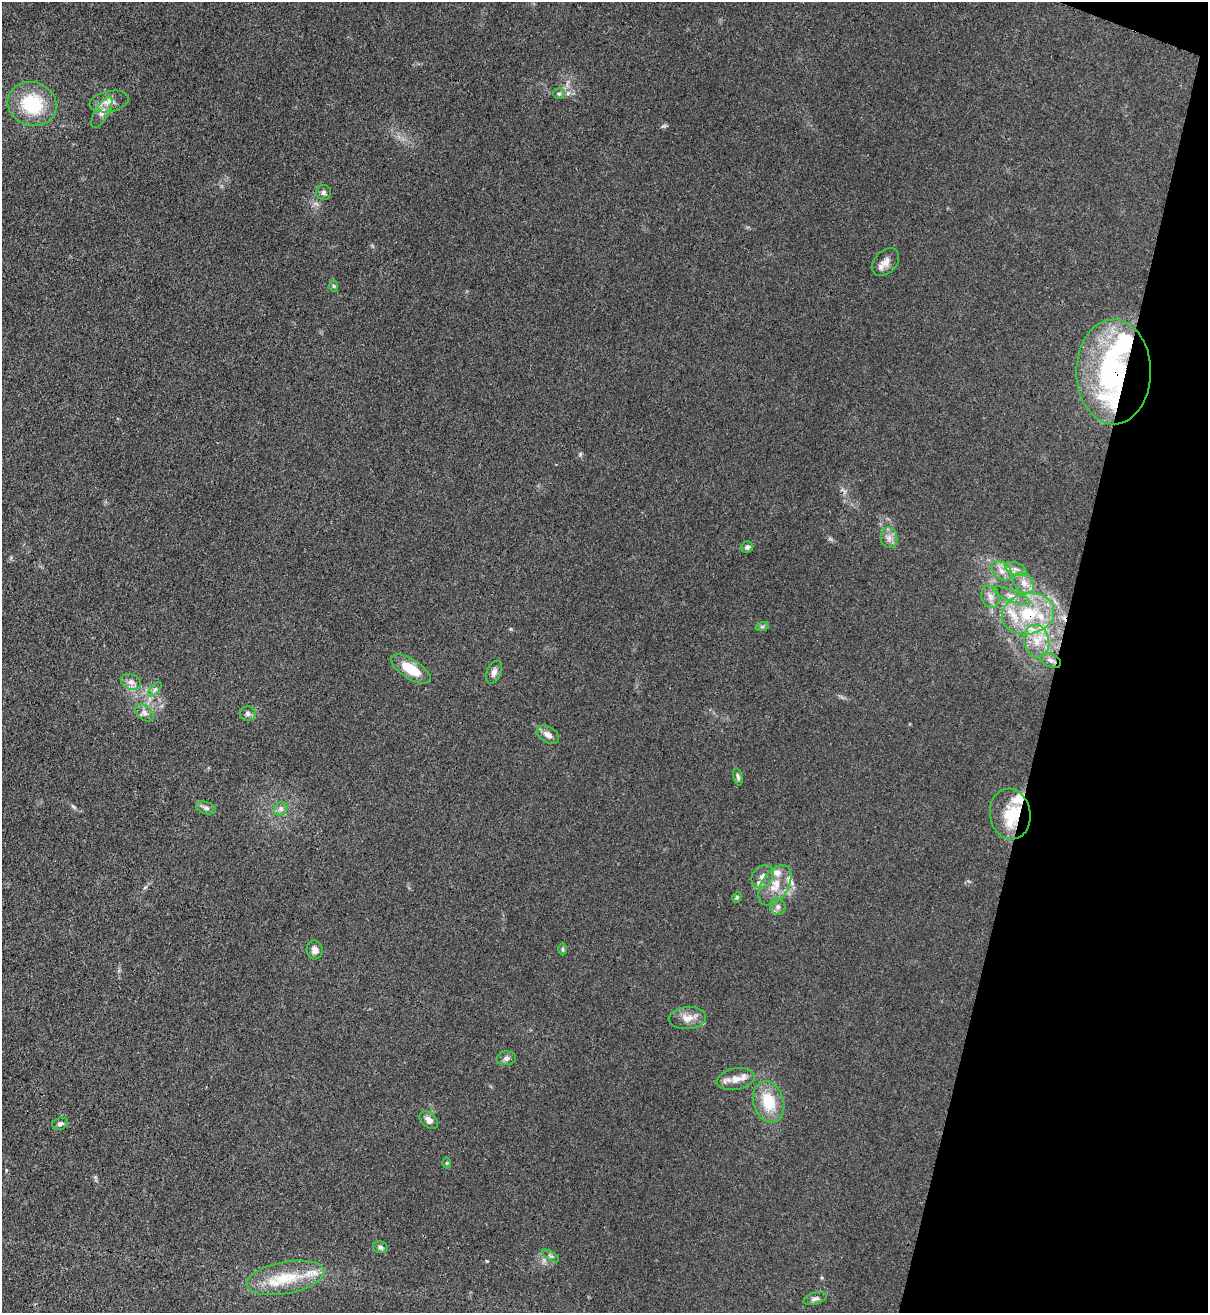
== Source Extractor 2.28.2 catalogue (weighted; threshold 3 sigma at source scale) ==
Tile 8 of 4 x 4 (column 4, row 2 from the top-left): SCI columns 3833-5038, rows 2654-3964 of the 5383 x 5306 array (HDU 1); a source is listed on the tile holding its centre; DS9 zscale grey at full resolution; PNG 1210 x 1315 px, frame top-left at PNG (2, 2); each listed source drawn as its Kron ellipse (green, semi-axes under 4 px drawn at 4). Shown black and unused: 13% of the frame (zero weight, under 3 of 4 exposures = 7% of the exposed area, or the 3 px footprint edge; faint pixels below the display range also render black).
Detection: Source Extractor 2.28.2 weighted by HDU 2 'WHT'; one run over the whole footprint, this tile lists its part. Background 0.0271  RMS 0.0029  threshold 0.0132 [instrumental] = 3 sigma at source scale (4.5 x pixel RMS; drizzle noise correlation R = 1.50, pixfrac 1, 0.05/0.05 arcsec/px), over >= 5 px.
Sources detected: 59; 1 inside a brighter object's white glare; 1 cosmic-ray / hot-pixel residue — neither listed nor drawn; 10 inside a brighter listed object's ellipse — not listed separately; the other 47 listed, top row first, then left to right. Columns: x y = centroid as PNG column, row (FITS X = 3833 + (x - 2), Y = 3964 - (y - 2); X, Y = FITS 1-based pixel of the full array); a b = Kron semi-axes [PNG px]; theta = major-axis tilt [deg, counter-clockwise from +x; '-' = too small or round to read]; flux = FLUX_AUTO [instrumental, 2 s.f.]
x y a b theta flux
559 94 6 5 - 0.52
109 101 20 10 12 3
32 104 25 22 -20 15
102 112 17 7 60 2
324 192 7 7 - 0.79
885 262 16 11 46 2.4
334 286 6 4 -88 0.4
1114 372 52 37 -89 52
889 538 10 8 -81 1.7
747 547 6 5 - 0.84
1016 569 11 6 -22 1.6
1002 571 11 8 -39 2.2
1024 583 11 9 -48 2.3
1012 596 20 6 -23 1.9
990 597 11 9 -73 2
1028 614 26 20 12 15
762 627 7 4 19 0.48
1036 641 16 12 -79 5.1
1051 660 11 6 -25 1.2
411 669 22 9 -33 7.6
494 672 12 7 67 1.4
131 682 10 7 -18 1.5
155 689 9 4 47 0.71
145 713 11 6 -43 1.3
248 714 8 7 - 0.89
548 735 12 7 -32 1.9
738 777 8 4 -75 0.66
206 808 10 6 -16 0.86
281 809 7 6 - 0.93
1010 814 25 20 -80 8.2
762 877 12 9 51 2.1
775 885 22 13 57 5.3
737 897 5 4 - 0.44
778 907 8 7 - 1.1
563 949 6 4 90 0.41
315 950 9 8 - 1.5
687 1018 19 11 5 2.9
506 1058 10 7 6 0.91
736 1079 19 10 10 3.3
769 1102 21 15 -72 9.2
429 1120 10 7 -43 1.6
60 1124 8 6 13 0.88
446 1163 5 3 - 0.3
380 1247 7 5 -14 0.66
551 1256 9 4 -33 0.55
286 1278 39 16 10 12
815 1299 12 6 16 0.99
Overlapping masked pixels (flux is a lower limit): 2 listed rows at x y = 1114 372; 1028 614
Unlisted compact peaks at least as high as the median listed source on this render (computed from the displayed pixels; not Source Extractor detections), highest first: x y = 487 1261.